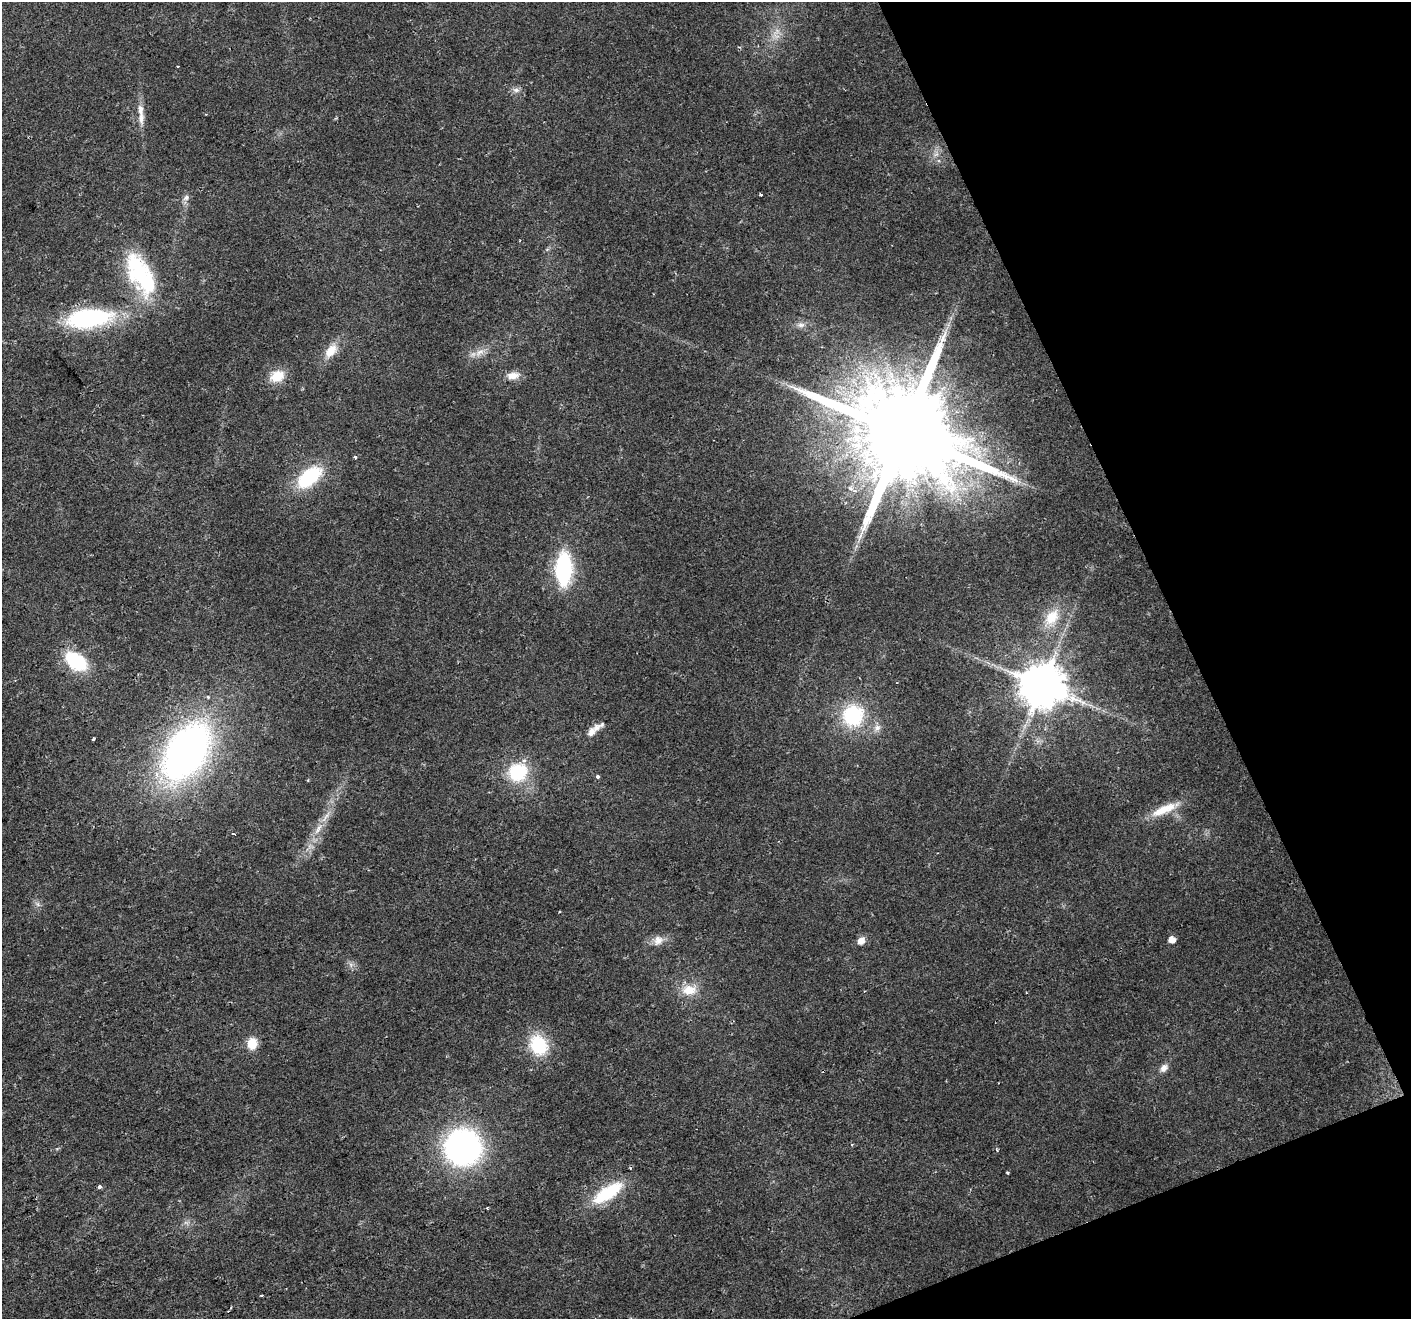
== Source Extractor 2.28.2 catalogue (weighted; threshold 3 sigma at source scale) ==
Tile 12 of 4 x 4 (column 4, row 3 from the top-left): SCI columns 4230-5638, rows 1462-2778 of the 5638 x 5498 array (HDU 1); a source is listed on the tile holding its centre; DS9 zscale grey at full resolution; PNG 1413 x 1321 px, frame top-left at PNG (2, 2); no overlay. Shown black and unused: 19% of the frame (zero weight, under 2 of 3 exposures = <1% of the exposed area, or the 3 px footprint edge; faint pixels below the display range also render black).
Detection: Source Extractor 2.28.2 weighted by HDU 2 'WHT'; one run over the whole footprint, this tile lists its part. Background 0.026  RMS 0.0035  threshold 0.0158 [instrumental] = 3 sigma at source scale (4.5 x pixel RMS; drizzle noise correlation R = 1.50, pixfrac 1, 0.0396/0.0396 arcsec/px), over >= 5 px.
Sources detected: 48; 1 inside a brighter object's white glare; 1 cosmic-ray / hot-pixel residue — not listed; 1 inside a brighter listed object's ellipse — not listed separately; the other 45 listed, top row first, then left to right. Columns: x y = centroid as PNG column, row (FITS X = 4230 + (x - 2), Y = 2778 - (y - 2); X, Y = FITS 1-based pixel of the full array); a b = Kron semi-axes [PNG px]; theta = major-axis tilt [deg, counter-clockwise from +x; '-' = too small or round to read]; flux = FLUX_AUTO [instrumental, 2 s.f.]
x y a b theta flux
776 36 10 5 -18 1.6
178 66 3 2 - 0.6
516 90 10 6 -9 1.5
141 118 19 8 90 3.2
760 195 3 3 - 0.59
186 198 9 7 33 1.4
139 275 54 28 -72 33
87 318 38 15 6 57
801 325 10 8 4 1.8
331 351 21 12 51 5.6
479 352 16 8 37 3.1
277 376 19 13 25 6.5
513 376 17 9 7 3.4
903 433 31 23 11 12000
355 457 3 3 - 1
309 477 28 15 40 23
564 569 25 12 89 45
1052 618 27 17 57 9.9
76 661 19 12 -37 28
1042 685 13 12 - 1600
853 715 20 19 - 29
877 727 11 8 16 2.1
594 730 25 7 39 3.9
93 739 3 3 - 0.71
187 751 54 32 57 180
518 772 26 24 30 17
598 776 3 3 - 2.2
1164 809 38 10 24 8.8
318 829 19 6 60 3.9
233 834 5 2 - 0.42
1172 939 5 5 - 3.7
658 940 15 12 49 3.3
861 941 7 6 - 3.1
351 965 7 4 -72 0.92
689 990 20 13 10 6.8
252 1043 12 9 81 6.5
538 1045 23 18 -61 17
1164 1068 10 7 47 2.3
463 1147 33 33 - 91
1007 1173 3 3 - 0.57
99 1187 4 4 - 0.93
608 1193 37 13 33 21
186 1223 7 4 -19 0.84
261 1295 3 2 - 0.43
231 1308 3 3 - 0.5
Overlapping masked pixels (flux is a lower limit): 1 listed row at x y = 903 433